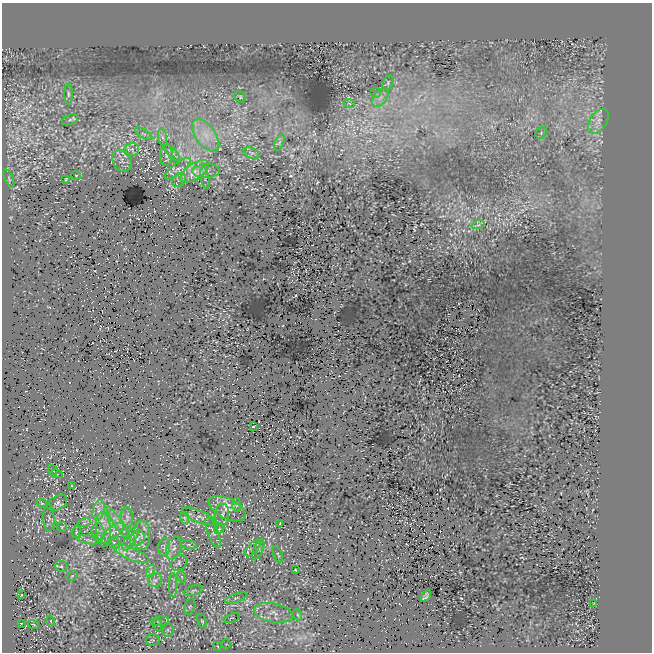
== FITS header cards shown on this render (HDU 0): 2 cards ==
NAXIS1  =                  650
NAXIS2  =                  650

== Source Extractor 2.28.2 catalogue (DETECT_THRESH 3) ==
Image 650 x 650 px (HDU 0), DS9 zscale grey, 1 PNG px = 1 image px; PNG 654 x 654 px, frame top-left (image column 1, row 650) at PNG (2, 3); each listed source drawn as its Kron ellipse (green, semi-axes under 4 px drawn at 4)
Background 258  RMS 14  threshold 42.5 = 3 sigma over >= 5 px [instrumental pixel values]
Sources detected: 91; all 91 listed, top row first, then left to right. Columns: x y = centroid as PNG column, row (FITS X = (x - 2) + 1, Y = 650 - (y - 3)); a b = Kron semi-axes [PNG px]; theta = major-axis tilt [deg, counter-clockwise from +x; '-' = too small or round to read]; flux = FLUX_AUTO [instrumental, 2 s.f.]
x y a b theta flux
388 83 7 5 72 2200
376 93 5 5 - 1800
68 94 10 4 -90 1900
240 97 6 5 - 1500
380 97 11 6 52 5300
349 103 6 3 -20 1300
70 120 8 5 22 2300
599 121 14 8 57 7400
541 133 6 5 - 1600
144 134 10 4 -32 2400
206 135 19 10 -54 16000
163 137 9 4 -81 2500
279 142 9 3 69 1400
132 149 7 6 - 3100
172 152 11 4 -48 2900
252 153 9 5 -22 2300
166 155 11 6 85 3800
122 161 11 9 -58 4900
178 169 16 5 38 6400
195 171 16 8 33 11000
206 171 14 7 3 6200
76 175 5 3 - 660
9 178 10 3 -67 1500
205 178 11 3 -80 2300
66 179 3 2 - 770
179 180 7 6 - 3200
478 225 7 4 18 1600
253 426 3 2 - 550
53 470 5 3 - 1300
57 474 6 4 -12 1200
72 486 3 2 - 520
42 503 6 4 -31 1100
57 503 11 6 28 3600
236 505 6 4 -87 1600
227 509 20 10 -26 11000
99 510 10 5 76 4600
222 515 11 7 86 4300
199 516 18 5 -22 5000
127 517 10 6 -86 4100
49 518 13 5 -88 3200
185 518 6 4 -71 1300
84 523 7 4 17 2000
119 524 19 4 -55 6100
280 524 3 2 - 650
62 527 5 5 - 1000
103 529 17 7 -85 9100
219 529 5 4 - 1400
76 532 6 3 74 1000
98 532 9 6 -83 2900
112 533 15 5 41 5800
213 533 16 5 -69 4400
142 535 15 8 -88 7100
99 537 4 4 - 720
130 538 13 5 60 4600
137 538 8 7 - 3500
89 540 11 3 -9 2300
114 543 7 5 -46 2200
188 545 8 4 -8 2200
164 547 9 6 84 3000
174 548 12 7 71 5500
253 548 10 5 46 3400
258 549 11 4 66 2800
131 554 19 6 -23 7800
278 554 9 3 -67 1100
179 563 9 7 44 3200
61 566 6 5 - 2100
295 570 2 2 - 600
151 571 6 4 73 1900
72 576 6 3 37 980
182 577 6 3 -71 800
155 580 7 7 - 3900
173 585 12 2 90 1700
193 591 10 4 18 2200
21 595 3 2 - 530
426 596 6 4 56 1600
236 598 11 4 20 2600
594 604 3 2 - 640
190 607 8 5 70 2100
273 613 19 9 -10 9500
298 615 5 3 - 1200
232 618 8 3 21 1100
51 621 5 3 - 610
160 621 9 4 7 2500
202 621 7 4 -67 1500
21 623 3 2 - 470
33 624 5 2 - 890
158 625 6 3 -69 980
168 630 6 6 - 2100
153 640 7 6 - 2500
226 644 5 4 - 1100
217 646 4 3 - 760